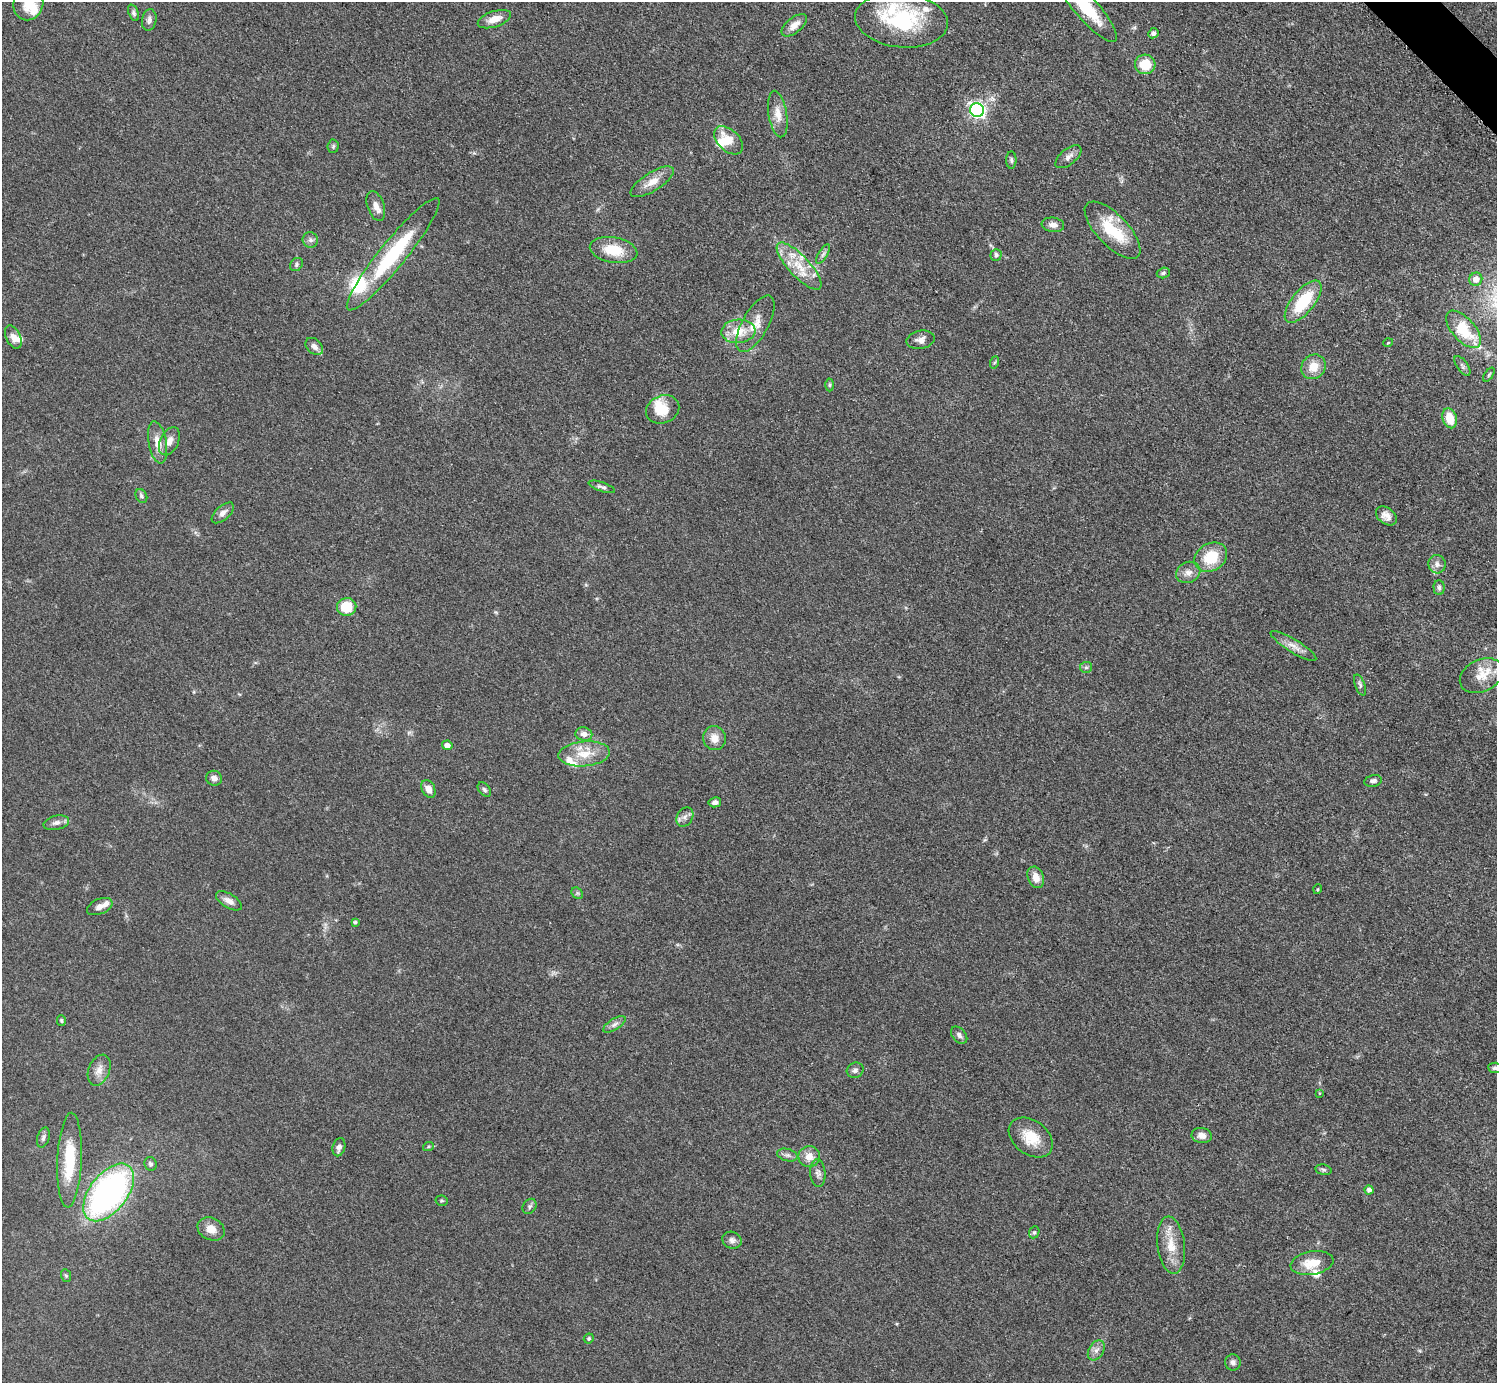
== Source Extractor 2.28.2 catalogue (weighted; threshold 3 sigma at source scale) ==
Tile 10 of 4 x 4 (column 2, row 3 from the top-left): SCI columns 1502-2996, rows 1686-3066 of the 5989 x 5988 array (HDU 1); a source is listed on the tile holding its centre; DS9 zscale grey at full resolution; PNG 1499 x 1385 px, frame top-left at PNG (2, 2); each listed source drawn as its Kron ellipse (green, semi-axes under 4 px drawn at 4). Shown black and unused: <1% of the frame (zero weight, under 3 of 5 exposures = <1% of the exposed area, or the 3 px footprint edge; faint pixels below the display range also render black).
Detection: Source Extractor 2.28.2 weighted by HDU 2 'WHT'; one run over the whole footprint, this tile lists its part. Background 0.0499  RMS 0.0053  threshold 0.0238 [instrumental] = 3 sigma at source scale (4.5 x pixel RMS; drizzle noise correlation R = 1.50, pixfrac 1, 0.05/0.05 arcsec/px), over >= 5 px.
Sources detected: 118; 2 inside a brighter object's white glare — neither listed nor drawn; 10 inside a brighter listed object's ellipse — not listed separately; the other 106 listed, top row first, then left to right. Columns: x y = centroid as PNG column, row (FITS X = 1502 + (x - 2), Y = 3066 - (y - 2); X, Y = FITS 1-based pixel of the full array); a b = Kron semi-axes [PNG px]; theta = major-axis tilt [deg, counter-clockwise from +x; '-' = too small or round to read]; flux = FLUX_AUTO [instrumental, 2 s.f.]
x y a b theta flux
28 4 17 14 69 8.6
1086 8 44 11 -48 24
133 13 8 5 -69 1.2
494 19 17 8 18 5.8
149 20 11 7 80 2
901 20 46 27 -6 52
794 25 15 7 39 4.9
1153 33 5 4 - 1.3
1145 64 10 9 - 12
977 110 7 6 - 160
778 114 23 9 -81 6.4
728 140 17 10 -44 10
333 146 7 5 86 1
1068 157 15 7 39 2.8
1011 160 8 5 -89 1.2
652 182 25 9 32 6.9
376 206 15 8 -70 3.6
1053 225 11 7 -7 3.1
1113 230 37 15 -46 24
310 240 8 7 - 1.7
614 250 24 13 -10 15
393 254 71 13 51 43
823 254 11 4 58 1.7
996 255 6 5 - 1.4
296 264 7 5 50 1.3
799 266 30 10 -47 13
1163 273 6 5 - 1.1
1476 279 7 6 - 4.3
1303 302 26 11 51 25
755 324 31 13 61 9.1
1463 329 23 11 -49 22
738 331 17 11 4 11
13 337 12 7 -65 3.8
921 340 14 9 12 3.1
1388 343 5 3 - 0.43
314 346 10 7 -43 3
995 362 6 4 70 0.69
1462 366 11 5 -55 1.5
1313 367 13 11 48 7.7
1489 375 8 3 56 0.68
829 385 6 4 89 0.84
663 409 17 13 23 11
1450 418 10 7 -73 10
169 441 15 9 64 4.4
158 442 21 9 -80 6.8
602 487 14 4 -18 1.6
141 496 7 5 -61 1.2
223 513 13 7 41 2.8
1386 516 12 8 -38 3.5
1211 557 17 13 32 16
1437 564 9 8 - 2.7
1188 572 12 10 24 3.8
1439 587 7 5 -87 1.3
347 607 10 9 - 12
1293 646 26 6 -32 4.8
1086 667 6 5 - 1.1
1481 676 23 16 26 11
1360 685 11 5 -69 1.4
584 734 8 6 -13 2.8
714 738 12 11 - 5.3
447 745 5 4 - 2.7
584 754 26 12 5 12
214 778 8 7 - 2.7
1373 781 9 5 12 1.8
428 789 9 6 -64 4.4
484 790 8 5 -50 1.3
715 802 6 5 - 1.7
685 817 10 8 58 2.5
56 823 13 7 13 2.5
1036 877 11 8 -70 5
1318 889 5 3 - 0.48
577 893 6 5 - 0.89
229 901 14 7 -31 3.3
100 907 13 7 22 3.1
355 922 4 3 - 0.93
61 1021 5 4 - 0.76
614 1024 13 5 32 2.3
959 1035 10 6 -49 1.9
1495 1068 6 5 - 1.4
99 1070 16 10 67 4.7
855 1070 8 7 - 1.8
1319 1093 3 2 - 0.34
1202 1135 10 7 -9 3.6
43 1137 10 6 73 1.5
1031 1137 24 17 -37 13
339 1147 9 6 74 2.1
428 1147 5 3 - 0.57
787 1155 10 6 -15 1.8
809 1157 10 10 - 5.1
69 1160 47 12 87 23
151 1164 7 6 - 1.4
1323 1170 8 5 -10 1.1
818 1173 14 7 -85 2.4
1369 1190 4 4 - 1.9
109 1192 33 19 52 160
441 1201 6 5 - 0.8
529 1206 8 6 55 1.3
211 1229 14 11 -26 5.7
1034 1232 6 5 - 0.9
732 1240 10 8 -21 2.2
1171 1245 29 14 -83 11
1312 1263 21 11 10 9.9
66 1275 6 5 - 0.83
589 1338 5 4 - 0.92
1096 1350 11 7 59 2.8
1233 1362 8 7 - 2
Isophote crosses this tile's border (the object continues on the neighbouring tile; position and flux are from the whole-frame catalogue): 3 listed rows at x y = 28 4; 1086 8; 1495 1068